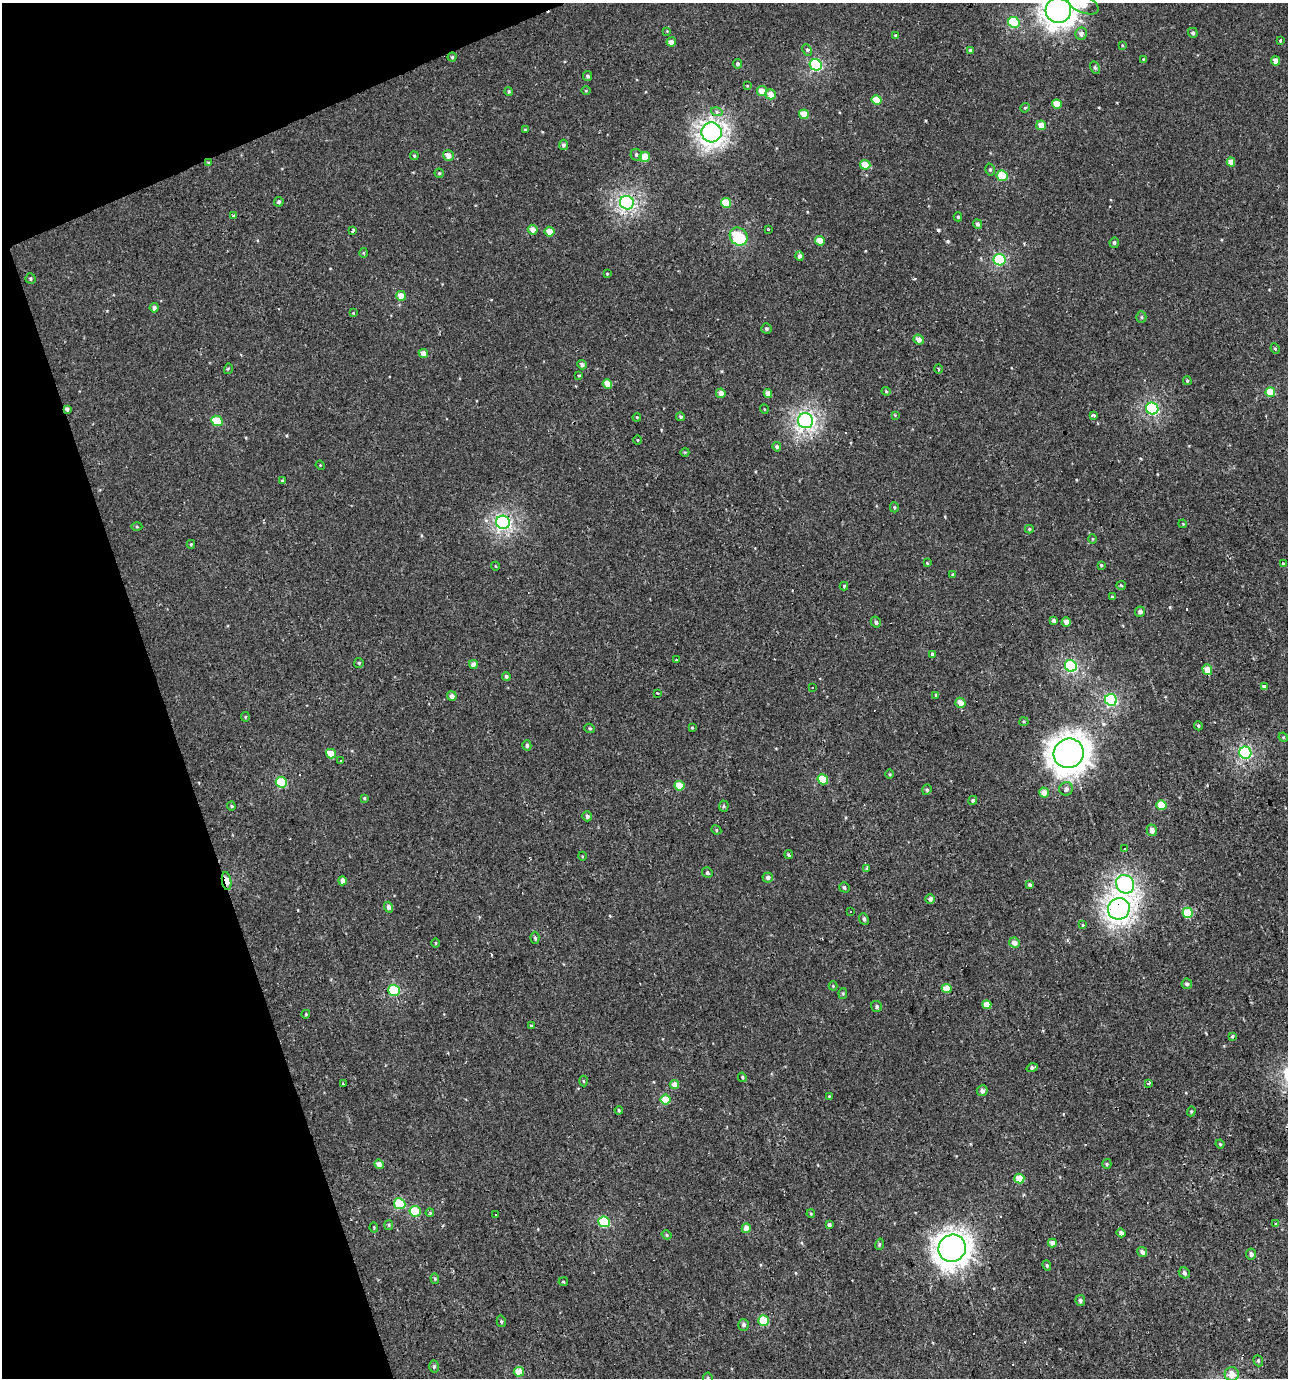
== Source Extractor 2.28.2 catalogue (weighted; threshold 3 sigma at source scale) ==
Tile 5 of 4 x 4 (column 1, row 2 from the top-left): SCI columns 128-1413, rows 2753-4128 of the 5344 x 5504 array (HDU 1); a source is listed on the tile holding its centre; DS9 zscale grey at full resolution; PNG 1290 x 1380 px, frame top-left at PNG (2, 3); each listed source drawn as its Kron ellipse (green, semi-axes under 4 px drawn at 4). Shown black and unused: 17% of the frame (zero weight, under 2 of 3 exposures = <1% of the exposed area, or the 3 px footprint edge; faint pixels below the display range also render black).
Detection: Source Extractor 2.28.2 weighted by HDU 2 'WHT'; one run over the whole footprint, this tile lists its part. Background 0.00109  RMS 0.0043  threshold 0.0194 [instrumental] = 3 sigma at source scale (4.5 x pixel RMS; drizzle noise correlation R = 1.50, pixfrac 1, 0.0396/0.0396 arcsec/px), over >= 5 px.
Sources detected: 240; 1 inside a brighter object's white glare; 9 cosmic-ray / hot-pixel residue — neither listed nor drawn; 1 inside a brighter listed object's ellipse — not listed separately; the other 229 listed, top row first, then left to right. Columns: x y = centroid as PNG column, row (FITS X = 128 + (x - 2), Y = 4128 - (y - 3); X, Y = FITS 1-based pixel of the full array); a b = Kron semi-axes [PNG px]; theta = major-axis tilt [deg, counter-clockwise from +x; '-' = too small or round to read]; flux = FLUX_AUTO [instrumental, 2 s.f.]
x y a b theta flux
1083 4 16 8 -23 7.7
1058 10 13 12 - 370
1014 22 6 5 - 29
667 31 4 4 - 0.33
1193 33 5 4 - 1
1081 34 6 6 - 1.9
896 36 4 4 - 0.94
1280 40 3 3 - 0.8
671 42 5 4 - 2.5
1122 45 3 3 - 0.35
807 50 6 4 -63 1.1
970 50 4 4 - 0.85
452 57 4 4 - 0.56
1143 59 4 3 - 0.31
1275 61 5 4 - 4.3
738 64 5 4 - 1.1
816 65 6 5 - 47
1095 68 7 4 -63 0.67
587 76 5 4 - 0.93
747 86 4 3 - 0.34
586 91 4 3 - 0.36
762 91 5 5 - 5.4
509 92 4 4 - 0.72
771 94 5 5 - 4.4
877 100 5 4 - 8.6
1057 104 5 4 - 6
1025 108 5 4 - 0.58
717 112 6 4 -16 0.86
804 114 5 4 - 6.6
1041 125 5 4 - 4.6
525 130 4 4 - 0.66
712 132 10 10 - 210
564 145 5 4 - 1.1
636 155 6 6 - 1
414 156 4 3 - 0.56
448 156 5 5 - 3.1
645 157 5 5 - 9.3
1231 162 4 4 - 3.9
208 163 4 3 - 0.52
865 165 5 5 - 6
990 170 6 5 - 0.75
439 173 4 4 - 0.57
1002 176 6 5 - 16
279 202 5 4 - 0.99
627 203 7 6 - 100
726 203 5 5 - 9.4
233 216 3 3 - 1.3
958 217 4 4 - 0.65
977 224 5 4 - 1.1
353 230 4 2 - 1.1
533 230 5 4 - 2.9
768 230 3 3 - 0.54
549 232 5 5 - 4.1
739 237 9 8 - 36
820 241 5 4 - 4.5
1114 243 5 4 - 0.7
363 253 5 3 - 0.38
800 256 5 4 - 1.6
1000 260 6 5 - 39
607 274 3 2 - 0.37
31 279 5 5 - 0.71
401 296 5 5 - 5.1
154 308 4 4 - 1.4
353 313 4 4 - 0.34
1141 317 5 5 - 0.68
766 329 5 5 - 0.82
919 340 5 4 - 2.6
1275 349 5 4 - 0.61
423 353 5 4 - 3.5
582 365 5 4 - 1.2
228 369 5 3 - 0.49
938 369 5 3 - 0.55
579 376 4 2 - 0.35
1187 381 4 3 - 0.56
607 384 5 4 - 5.1
886 391 4 4 - 0.5
1270 392 5 4 - 10
721 393 5 4 - 3
768 393 4 4 - 2.5
67 409 4 3 - 1.2
764 409 5 3 - 0.36
1152 409 6 6 - 56
895 415 4 4 - 0.39
1093 415 4 3 - 2.6
637 417 4 3 - 0.34
681 417 4 4 - 0.86
217 421 6 5 - 12
806 421 7 7 - 130
638 440 4 3 - 0.37
777 447 5 4 - 1
685 452 4 3 - 0.35
320 465 5 4 - 0.41
282 481 4 4 - 0.52
894 507 5 4 - 0.54
503 522 7 6 - 100
1183 524 4 3 - 0.4
137 527 5 3 - 0.47
1029 529 4 4 - 0.57
1093 539 5 3 - 0.35
191 544 4 4 - 0.58
927 563 4 3 - 0.42
1283 563 3 3 - 0.4
1101 565 4 3 - 0.5
495 566 4 3 - 0.3
952 574 3 3 - 1.2
1121 585 5 4 - 0.63
844 586 4 4 - 0.54
1112 596 4 4 - 0.4
1140 612 5 5 - 1.6
1054 621 4 4 - 1.5
876 622 6 5 - 1.2
1066 622 5 4 - 3
932 654 4 3 - 1.3
677 660 3 3 - 3.9
359 663 5 5 - 0.6
473 664 4 4 - 2.5
1071 666 6 5 - 53
1207 670 5 4 - 5.6
506 676 4 4 - 0.89
1264 686 3 3 - 4.1
812 688 2 2 - 0.29
657 693 3 2 - 0.29
936 695 3 3 - 0.59
452 696 5 4 - 2
1111 700 6 5 - 50
960 703 5 5 - 3.5
245 717 4 4 - 0.45
1024 722 4 4 - 0.52
1198 726 5 4 - 0.68
590 728 5 4 - 0.62
692 728 3 3 - 0.4
1283 737 5 4 - 0.44
527 745 5 4 - 1.1
1069 753 15 14 - 590
1245 753 6 6 - 67
331 754 5 4 - 6.7
341 760 3 3 - 0.64
889 774 5 3 - 0.44
823 779 5 5 - 12
281 782 6 5 - 19
679 786 5 5 - 9.3
1066 789 7 6 - 1.7
927 790 5 4 - 0.7
1044 792 5 5 - 3.7
364 798 4 3 - 0.52
973 800 5 4 - 0.79
1161 805 5 5 - 9.7
231 806 4 4 - 0.52
724 806 5 5 - 0.64
587 816 5 5 - 1.3
716 830 5 4 - 0.64
1152 830 6 5 - 2.5
1125 849 3 3 - 0.52
789 855 4 3 - 1
582 856 4 3 - 0.38
867 868 3 3 - 2.2
707 873 5 5 - 0.81
768 877 5 5 - 1.5
227 881 9 4 -81 8.2
342 881 4 4 - 2.2
1125 884 10 8 -51 120
1030 885 3 3 - 0.72
844 887 5 5 - 0.86
930 899 5 4 - 1.7
388 907 5 4 - 1.8
1119 909 11 10 - 230
850 911 3 3 - 2.1
1188 913 5 5 - 14
864 919 6 4 -65 0.93
1083 924 3 3 - 2.3
535 938 6 4 -88 0.68
436 943 5 3 - 0.38
1014 943 5 5 - 3.1
1187 984 5 5 - 1.1
833 986 4 4 - 0.43
947 989 5 4 - 6.3
394 990 6 5 - 28
843 993 5 4 - 0.51
987 1005 4 4 - 6.2
877 1006 6 5 - 1.1
306 1014 4 3 - 0.39
531 1026 3 3 - 3.2
1232 1036 3 3 - 1.1
1032 1068 5 3 - 1.4
742 1077 5 4 - 0.65
583 1081 5 3 - 0.43
1149 1083 3 3 - 1.6
343 1084 3 2 - 0.6
674 1085 5 4 - 3.6
982 1091 5 5 - 1.7
829 1096 4 3 - 0.31
666 1099 5 5 - 8.9
619 1110 4 3 - 0.58
1191 1111 5 4 - 0.51
1220 1144 4 3 - 0.48
379 1164 5 4 - 2.9
1107 1164 5 4 - 0.6
1019 1179 5 5 - 9.6
400 1204 6 5 - 18
415 1211 5 5 - 14
430 1213 4 3 - 0.58
811 1214 4 3 - 0.51
495 1215 3 2 - 0.43
604 1222 6 5 - 24
1276 1224 3 3 - 1.2
389 1225 5 4 - 0.55
829 1225 4 4 - 1.5
374 1228 5 3 - 0.4
746 1228 5 4 - 3.2
1121 1233 4 4 - 1.5
667 1235 5 4 - 0.69
1052 1243 4 4 - 2.7
879 1244 6 3 73 0.7
952 1248 14 13 - 410
1142 1252 5 4 - 1.8
1251 1254 5 5 - 1.6
1047 1266 5 4 - 0.73
1184 1273 6 5 - 1.7
435 1279 5 4 - 0.64
563 1282 5 3 - 0.54
1080 1300 5 4 - 1.1
501 1321 6 4 -76 0.65
764 1321 5 5 - 15
744 1325 6 5 - 1.3
1258 1361 6 4 -70 0.63
434 1367 6 4 87 0.94
519 1372 5 4 - 7.6
1232 1374 7 7 - 5.3
708 1378 5 5 - 0.59
Overlapping masked pixels (flux is a lower limit): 7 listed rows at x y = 1058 10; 208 163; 67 409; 503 522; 1207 670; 227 881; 1119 909
Isophote crosses this tile's border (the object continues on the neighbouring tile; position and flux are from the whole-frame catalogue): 3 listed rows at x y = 1083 4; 1058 10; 708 1378